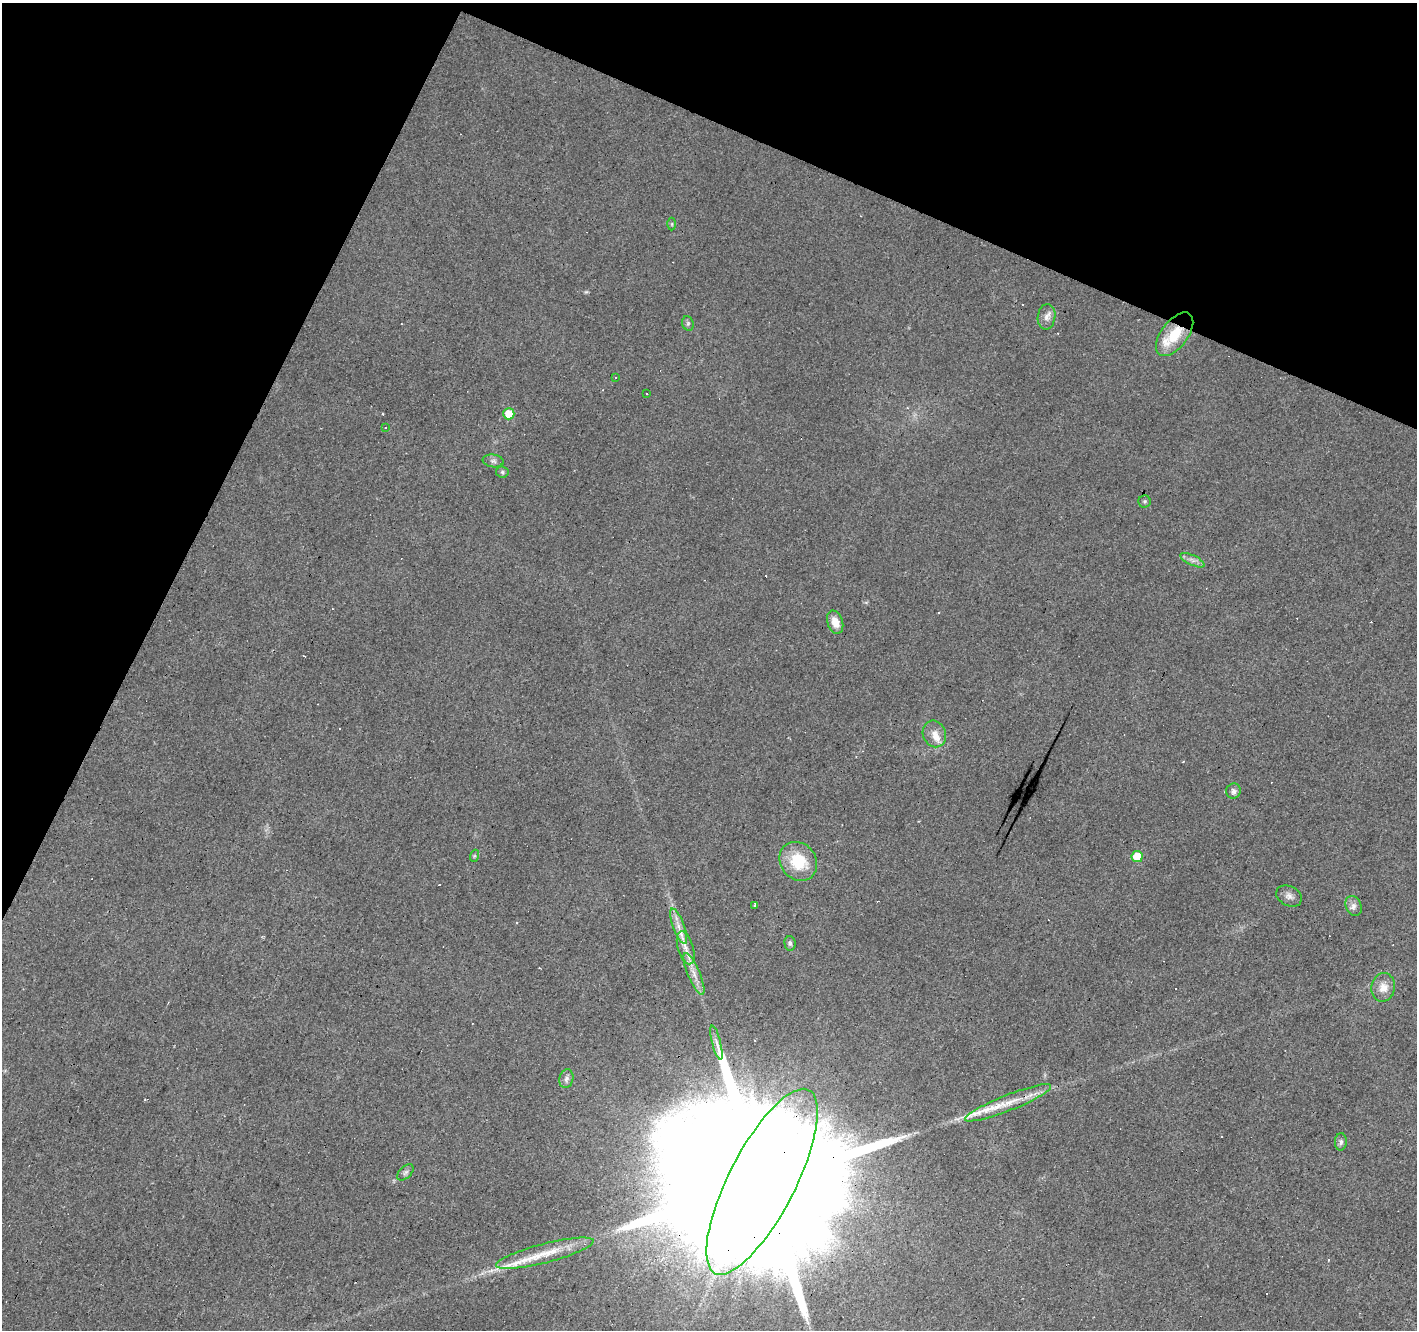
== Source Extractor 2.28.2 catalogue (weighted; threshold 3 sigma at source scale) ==
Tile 2 of 4 x 4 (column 2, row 1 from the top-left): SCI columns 1420-2834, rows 4249-5576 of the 5663 x 5777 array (HDU 1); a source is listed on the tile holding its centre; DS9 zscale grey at full resolution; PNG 1419 x 1332 px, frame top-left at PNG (2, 3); each listed source drawn as its Kron ellipse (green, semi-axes under 4 px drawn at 4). Shown black and unused: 22% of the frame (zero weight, under 2 of 3 exposures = <1% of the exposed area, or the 3 px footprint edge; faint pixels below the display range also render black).
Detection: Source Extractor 2.28.2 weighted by HDU 2 'WHT'; one run over the whole footprint, this tile lists its part. Background 0.0202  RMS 0.0061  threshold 0.0272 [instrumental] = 3 sigma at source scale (4.5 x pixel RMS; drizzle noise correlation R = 1.50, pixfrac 1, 0.0396/0.0396 arcsec/px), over >= 5 px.
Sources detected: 55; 17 cosmic-ray / hot-pixel residue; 1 long thin detection or spike segment (spike, bleed or trail) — neither listed nor drawn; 4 inside a brighter listed object's ellipse — not listed separately; the other 33 listed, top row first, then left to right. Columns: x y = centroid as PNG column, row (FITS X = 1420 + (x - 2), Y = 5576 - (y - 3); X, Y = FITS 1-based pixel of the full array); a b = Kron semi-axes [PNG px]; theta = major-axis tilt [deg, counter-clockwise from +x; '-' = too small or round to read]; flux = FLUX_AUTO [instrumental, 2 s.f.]
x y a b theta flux
672 224 6 4 89 0.81
1046 317 13 9 82 3.6
688 323 7 5 -71 1.2
1175 334 25 13 53 20
616 378 4 3 - 0.73
646 393 2 2 - 0.45
509 414 6 5 - 13
385 427 3 3 - 3.3
493 461 10 6 -8 2
502 472 6 5 - 1.2
1145 501 6 6 - 1.2
1192 560 13 5 -26 2.8
835 622 12 7 -72 6.9
934 734 13 11 -69 5.7
1233 791 7 7 - 2.4
474 856 6 4 71 0.76
1137 856 5 5 - 15
798 861 20 17 -51 23
1289 896 13 9 -27 3.3
755 905 3 3 - 2.1
1354 906 10 7 -65 3
679 926 19 5 -69 5.6
790 943 7 5 -86 1.5
686 948 17 7 -73 6.1
694 974 22 6 -67 6.1
1383 987 14 11 79 6.7
716 1042 17 4 -76 3.5
566 1079 9 7 78 2.5
1008 1103 46 8 22 15
1341 1142 8 6 87 1.7
405 1172 10 6 45 1.6
762 1182 103 33 63 100000
545 1253 50 9 14 18
Overlapping masked pixels (flux is a lower limit): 3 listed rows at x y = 1175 334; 1008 1103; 762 1182